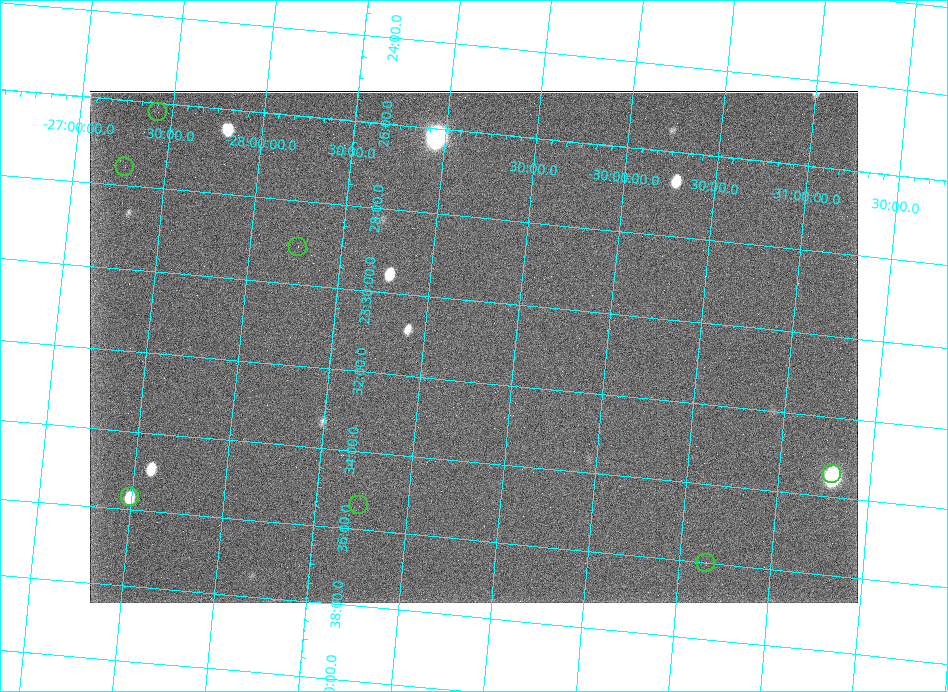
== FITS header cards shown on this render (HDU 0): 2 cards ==
NAXIS1  =                  768
NAXIS2  =                  512

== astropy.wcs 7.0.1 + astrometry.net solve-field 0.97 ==
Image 768 x 512 px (HDU 0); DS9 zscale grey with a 90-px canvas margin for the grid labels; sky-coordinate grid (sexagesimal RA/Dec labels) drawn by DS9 from the SOLVED WCS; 7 Tycho-2 reference stars matched to detected sources circled (green)
Header WCS: none
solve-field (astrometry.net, Tycho-2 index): SOLVED blind (the file carries no WCS)
Solved WCS: RA---TAN-SIP/DEC--TAN-SIP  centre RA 23:31:08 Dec -29:16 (352.78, -29.27 deg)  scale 19.7 x 19.4 arcsec/px (non-square pixels)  FOV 251.6' x 165.5'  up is -84 deg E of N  parity normal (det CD < 0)
(file carries no celestial WCS; the grid is the blind solution)
Tycho-2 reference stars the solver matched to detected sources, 7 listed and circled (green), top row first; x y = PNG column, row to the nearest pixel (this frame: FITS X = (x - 90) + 1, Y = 512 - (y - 93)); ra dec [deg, ICRS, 3 dp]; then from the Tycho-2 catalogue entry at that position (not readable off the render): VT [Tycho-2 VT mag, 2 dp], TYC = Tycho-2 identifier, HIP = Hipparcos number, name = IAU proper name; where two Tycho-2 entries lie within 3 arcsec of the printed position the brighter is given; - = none
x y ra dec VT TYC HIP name
158 114 351.551 -27.425 6.70 6976-1261-1 115681 -
125 169 351.889 -27.278 7.47 6983-1314-1 115796 -
298 249 352.277 -28.264 7.72 6986-550-1 115916 -
832 476 353.357 -31.289 7.28 7514-619-1 116261 -
130 499 353.917 -27.490 6.79 6983-1298-1 116436 -
359 507 353.840 -28.737 8.49 6986-64-1 116408 -
706 565 354.004 -30.647 7.64 7515-1049-1 116472 -